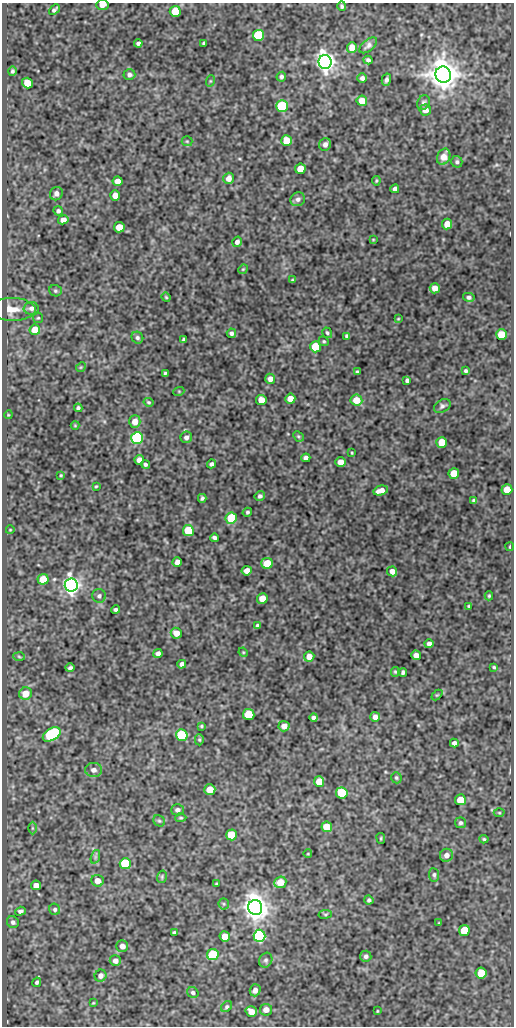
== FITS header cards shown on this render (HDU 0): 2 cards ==
NAXIS1  =                  512
NAXIS2  =                 1024

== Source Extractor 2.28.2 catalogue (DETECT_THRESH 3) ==
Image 512 x 1024 px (HDU 0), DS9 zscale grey, 1 PNG px = 1 image px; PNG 516 x 1028 px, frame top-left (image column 1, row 1024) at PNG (2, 3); each listed source drawn as its Kron ellipse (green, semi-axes under 4 px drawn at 4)
Background 192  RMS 0.69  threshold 2.07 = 3 sigma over >= 5 px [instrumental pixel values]
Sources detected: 189; all 189 listed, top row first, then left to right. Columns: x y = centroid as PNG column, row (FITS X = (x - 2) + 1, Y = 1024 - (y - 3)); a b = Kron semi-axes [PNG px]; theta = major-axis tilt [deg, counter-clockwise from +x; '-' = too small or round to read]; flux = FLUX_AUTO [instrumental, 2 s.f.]
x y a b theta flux
102 5 6 5 - 290
342 6 5 4 - 78
54 10 6 3 42 98
175 11 5 5 - 1100
258 35 5 5 - 4000
138 43 4 3 - 120
204 43 4 3 - 86
368 45 10 5 39 170
352 48 5 5 - 510
368 60 4 4 - 110
325 62 7 6 - 31000
12 71 5 4 - 85
129 75 6 5 - 130
443 75 8 7 - 86000
281 77 5 5 - 110
362 78 4 4 - 150
386 80 6 4 76 130
210 81 6 4 71 51
27 83 5 5 - 940
362 101 5 5 - 530
423 103 7 6 - 120
282 106 5 5 - 4600
425 110 6 5 - 260
287 140 5 5 - 910
187 141 5 5 - 53
325 144 6 5 - 160
444 157 8 6 65 390
457 162 6 5 - 97
300 169 5 5 - 900
229 178 6 5 - 310
118 181 5 5 - 430
376 181 5 3 - 55
395 189 4 4 - 150
56 194 7 6 - 200
115 195 5 5 - 410
298 199 7 6 - 160
58 211 5 4 - 110
63 220 5 4 - 250
447 224 5 5 - 480
119 227 5 5 - 740
373 240 4 4 - 41
237 242 5 5 - 150
243 269 5 4 - 51
292 280 4 3 - 47
435 288 5 5 - 380
55 291 6 5 - 90
166 297 4 3 - 47
469 297 6 4 -13 110
31 308 7 6 - 170
12 309 23 11 -1 730
38 318 5 5 - 59
398 319 3 2 - 36
35 330 5 5 - 1000
231 333 5 4 - 120
327 333 5 4 - 78
501 335 5 5 - 1100
347 336 4 4 - 120
137 338 6 5 - 110
184 340 4 3 - 84
324 341 5 4 - 63
316 347 5 5 - 2100
81 367 5 4 - 53
466 371 3 3 - 75
357 372 4 3 - 93
165 373 4 3 - 64
270 379 5 5 - 260
407 380 4 4 - 98
179 391 5 3 - 44
290 399 5 5 - 440
261 400 5 5 - 620
356 400 6 5 - 790
148 402 5 4 - 63
442 406 9 6 30 120
78 408 4 3 - 85
8 415 4 3 - 41
135 422 6 5 - 410
75 425 4 4 - 43
298 436 6 4 -44 71
186 437 6 5 - 180
137 438 6 6 - 5900
442 442 5 5 - 1000
352 453 3 2 - 43
306 458 4 4 - 170
139 460 5 4 - 290
340 462 5 5 - 480
145 464 4 3 - 100
212 464 4 4 - 120
454 473 5 5 - 880
61 475 4 3 - 45
96 486 3 2 - 46
507 489 5 5 - 710
381 491 7 4 13 360
260 496 5 5 - 120
202 498 4 3 - 86
474 500 4 3 - 94
247 512 5 4 - 83
231 518 6 5 - 2700
10 530 4 2 - 33
188 531 5 5 - 2100
214 538 4 4 - 120
510 547 4 2 - 46
177 562 5 4 - 230
267 563 6 5 - 970
247 571 5 4 - 310
392 571 5 5 - 290
43 579 5 5 - 920
71 585 7 6 - 24000
99 596 7 6 - 120
489 596 4 4 - 61
262 598 5 5 - 580
469 606 3 3 - 59
116 610 4 3 - 120
257 626 4 3 - 97
176 633 5 5 - 410
429 644 4 4 - 190
243 652 5 4 - 45
158 653 5 4 - 180
416 655 5 5 - 270
19 657 6 4 -3 63
309 657 5 5 - 380
182 664 4 4 - 160
494 667 3 3 - 52
70 668 5 3 - 100
395 672 5 4 - 57
403 672 4 3 - 91
26 694 6 6 - 690
437 695 6 4 43 50
249 715 5 5 - 1900
314 717 4 3 - 110
375 717 5 5 - 230
201 726 4 4 - 53
284 726 5 5 - 290
52 734 10 6 31 6600
182 735 6 5 - 2800
199 740 5 4 - 63
454 743 4 4 - 170
94 770 8 7 - 230
396 778 6 5 - 76
319 781 5 5 - 800
210 790 5 5 - 750
342 793 6 5 - 2500
460 800 5 5 - 950
177 810 6 5 - 150
499 813 5 3 - 49
181 818 5 4 - 56
159 821 6 5 - 76
461 823 5 5 - 96
327 827 5 5 - 950
32 828 6 4 -90 63
232 835 5 5 - 1500
381 838 5 3 - 50
484 839 4 4 - 65
308 854 4 3 - 34
446 855 6 6 - 260
95 857 7 4 72 100
125 864 6 5 - 3200
434 875 7 5 -84 100
162 877 6 4 72 66
98 881 6 6 - 370
280 882 6 5 - 760
216 884 3 2 - 42
36 885 5 5 - 380
369 900 4 4 - 91
224 904 5 5 - 68
255 908 7 7 - 58000
55 909 6 5 - 110
20 911 5 4 - 110
325 914 7 3 8 55
13 922 6 5 - 130
439 923 3 2 - 35
464 930 5 5 - 1500
174 932 3 3 - 54
225 936 5 5 - 560
260 936 6 6 - 7800
122 946 6 6 - 280
213 955 6 5 - 3000
366 956 5 5 - 120
266 960 8 6 64 110
115 961 5 5 - 220
481 973 5 5 - 970
101 976 6 5 - 210
37 982 5 4 - 80
255 990 6 5 - 190
193 992 6 5 - 110
93 1003 4 3 - 37
227 1007 6 5 - 81
266 1010 6 6 - 290
377 1011 3 2 - 37
251 1012 6 5 - 460
At the frame edge (FLAGS 8, measured only in part): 1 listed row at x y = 102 5

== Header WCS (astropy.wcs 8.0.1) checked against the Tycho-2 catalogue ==
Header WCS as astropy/WCSLIB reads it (CRVAL/CRPIX/CD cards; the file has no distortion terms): RA---SIN/DEC--SIN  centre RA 05:37:09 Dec -06:00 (84.29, -6.00 deg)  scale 1 arcsec/px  FOV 8.5' x 17.1'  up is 0 deg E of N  parity normal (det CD < 0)
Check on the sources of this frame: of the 60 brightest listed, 3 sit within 1.5 arcsec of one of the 7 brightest Tycho-2 stars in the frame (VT <= 11.00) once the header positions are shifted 0.37 arcsec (0.18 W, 0.32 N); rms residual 0.26 arcsec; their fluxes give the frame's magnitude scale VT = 21.94 - 2.5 log10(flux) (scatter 0.02 mag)
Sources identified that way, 3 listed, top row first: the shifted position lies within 1.5 arcsec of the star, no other Tycho-2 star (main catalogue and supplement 1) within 3.0 arcsec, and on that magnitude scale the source's flux lands within +1.5 / -3 mag of the star's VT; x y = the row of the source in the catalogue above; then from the Tycho-2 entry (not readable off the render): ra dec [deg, ICRS J2000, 3 dp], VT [Tycho-2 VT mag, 2 dp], TYC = Tycho-2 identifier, HIP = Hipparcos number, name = IAU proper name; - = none
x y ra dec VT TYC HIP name
443 75 84.237 -5.873 9.58 4778-1063-1 - -
71 585 84.341 -6.015 10.99 4778-1049-1 - -
255 908 84.290 -6.105 10.56 4778-1096-1 - -